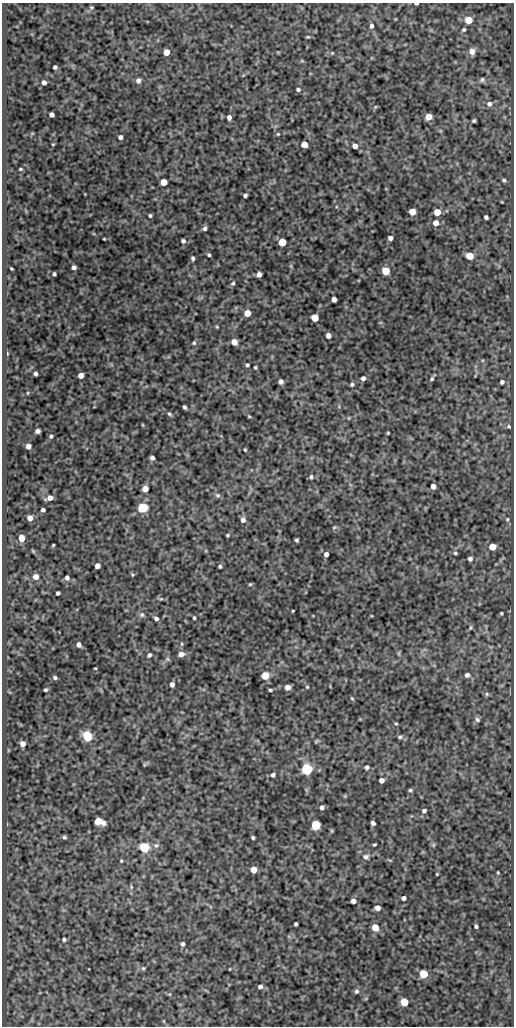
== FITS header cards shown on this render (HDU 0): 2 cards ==
NAXIS1  =                  512
NAXIS2  =                 1024

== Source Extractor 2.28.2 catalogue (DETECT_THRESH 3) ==
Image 512 x 1024 px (HDU 0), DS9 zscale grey, 1 PNG px = 1 image px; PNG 516 x 1028 px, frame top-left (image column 1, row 1024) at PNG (2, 3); no overlay
Background 70.7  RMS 0.48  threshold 1.45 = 3 sigma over >= 5 px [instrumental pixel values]
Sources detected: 174; all 174 listed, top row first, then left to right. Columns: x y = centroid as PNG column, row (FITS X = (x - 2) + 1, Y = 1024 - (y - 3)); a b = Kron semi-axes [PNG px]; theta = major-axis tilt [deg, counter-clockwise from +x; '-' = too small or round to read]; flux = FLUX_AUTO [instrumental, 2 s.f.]
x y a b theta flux
416 4 4 2 - 87
91 7 6 5 - 47
468 20 5 5 - 630
371 26 6 5 - 93
464 30 5 5 - 53
308 37 6 3 7 36
472 51 6 5 - 250
167 52 5 5 - 430
332 53 4 3 - 29
302 61 6 4 -18 36
55 67 4 4 - 68
482 80 6 6 - 70
138 81 6 5 - 120
44 82 4 4 - 150
298 90 5 4 - 65
489 104 7 7 - 130
375 107 5 4 - 36
52 114 4 4 - 120
229 117 5 4 - 140
428 117 5 5 - 490
474 121 3 3 - 50
278 134 4 3 - 32
120 137 4 4 - 110
53 144 4 2 - 25
304 144 5 5 - 570
355 146 5 4 - 210
20 169 4 3 - 38
504 180 5 4 - 54
164 182 5 5 - 530
245 195 4 3 - 71
502 202 4 3 - 24
412 212 5 5 - 640
437 212 5 5 - 540
150 215 3 3 - 53
486 217 4 4 - 84
436 223 6 5 - 240
205 228 5 4 - 81
390 238 4 4 - 130
104 239 3 2 - 26
183 241 4 4 - 87
282 242 5 5 - 1000
209 255 3 3 - 54
470 256 5 5 - 910
193 258 5 4 - 67
74 267 4 4 - 95
11 268 3 3 - 40
386 271 5 5 - 1200
54 274 4 3 - 64
259 275 5 4 - 170
233 283 6 5 - 63
334 299 5 4 - 140
247 313 5 5 - 690
315 318 5 5 - 940
217 327 4 4 - 33
328 336 5 4 - 200
234 342 5 5 - 370
194 343 5 5 - 48
7 353 4 2 - 25
247 365 4 4 - 66
255 367 4 3 - 39
36 374 4 3 - 74
81 375 5 4 - 330
363 378 4 4 - 100
432 379 5 4 - 49
281 382 4 4 - 130
502 382 4 4 - 78
352 384 5 4 - 58
28 393 4 3 - 25
185 407 4 3 - 65
169 414 6 4 -39 56
249 416 4 3 - 31
349 418 5 3 - 29
143 425 5 3 - 27
509 426 6 5 - 52
37 431 5 4 - 110
388 433 3 2 - 30
51 436 4 3 - 56
28 446 5 4 - 220
245 450 3 2 - 36
152 458 4 4 - 89
311 477 5 4 - 63
433 486 4 4 - 210
145 489 5 5 - 340
218 495 7 6 - 74
50 498 6 4 18 190
143 507 5 5 - 3400
43 510 4 4 - 77
30 518 5 4 - 240
507 519 4 4 - 35
243 520 6 5 - 130
334 527 6 5 - 44
227 535 4 3 - 40
21 538 5 4 - 370
297 540 4 3 - 56
53 545 3 3 - 33
492 547 5 5 - 590
33 551 6 4 -46 36
455 553 4 4 - 46
326 554 4 4 - 140
470 559 4 4 - 97
97 566 5 4 - 200
220 566 4 3 - 59
133 574 5 4 - 38
36 577 5 5 - 270
67 578 5 4 - 120
250 584 4 4 - 36
58 593 4 4 - 84
161 599 6 5 - 48
293 611 3 2 - 29
501 613 3 3 - 38
142 615 7 6 - 85
194 618 4 3 - 49
156 619 5 4 - 83
470 627 6 4 72 43
182 644 6 4 90 40
79 645 5 4 - 150
399 653 6 4 72 36
181 654 5 5 - 230
149 655 5 5 - 74
167 659 6 6 - 63
95 668 3 2 - 25
265 675 5 5 - 980
467 675 5 5 - 110
55 677 4 4 - 79
172 684 5 4 - 120
287 687 5 4 - 240
307 687 4 3 - 32
46 690 4 3 - 56
270 690 4 3 - 53
487 694 5 5 - 53
352 698 5 4 - 37
477 720 7 6 - 84
396 724 4 3 - 32
87 736 5 5 - 3600
400 737 6 5 - 67
316 741 7 3 37 38
23 744 4 4 - 210
367 767 5 5 - 68
307 769 5 5 - 6200
273 775 5 4 - 96
381 780 4 4 - 220
410 790 4 3 - 52
322 807 4 4 - 110
424 811 5 5 - 89
98 821 5 5 - 850
103 823 5 4 - 150
373 823 4 4 - 110
316 825 5 5 - 3300
64 837 5 4 - 55
253 837 4 3 - 58
156 845 8 7 - 100
374 845 3 3 - 41
433 845 6 5 - 51
144 847 5 5 - 3800
366 857 9 8 - 140
121 861 4 3 - 35
253 869 5 5 - 500
498 872 3 2 - 30
437 874 3 3 - 30
131 887 6 4 -89 46
404 898 4 4 - 130
353 901 4 4 - 160
377 908 5 4 - 240
296 924 4 3 - 67
476 926 4 4 - 60
375 927 5 5 - 580
64 939 4 4 - 59
183 944 4 4 - 92
143 968 5 5 - 44
423 974 5 5 - 1500
260 986 5 4 - 100
356 991 6 5 - 78
170 994 5 3 - 27
404 1002 5 5 - 1100
At the frame edge (FLAGS 8, measured only in part): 1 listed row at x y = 416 4